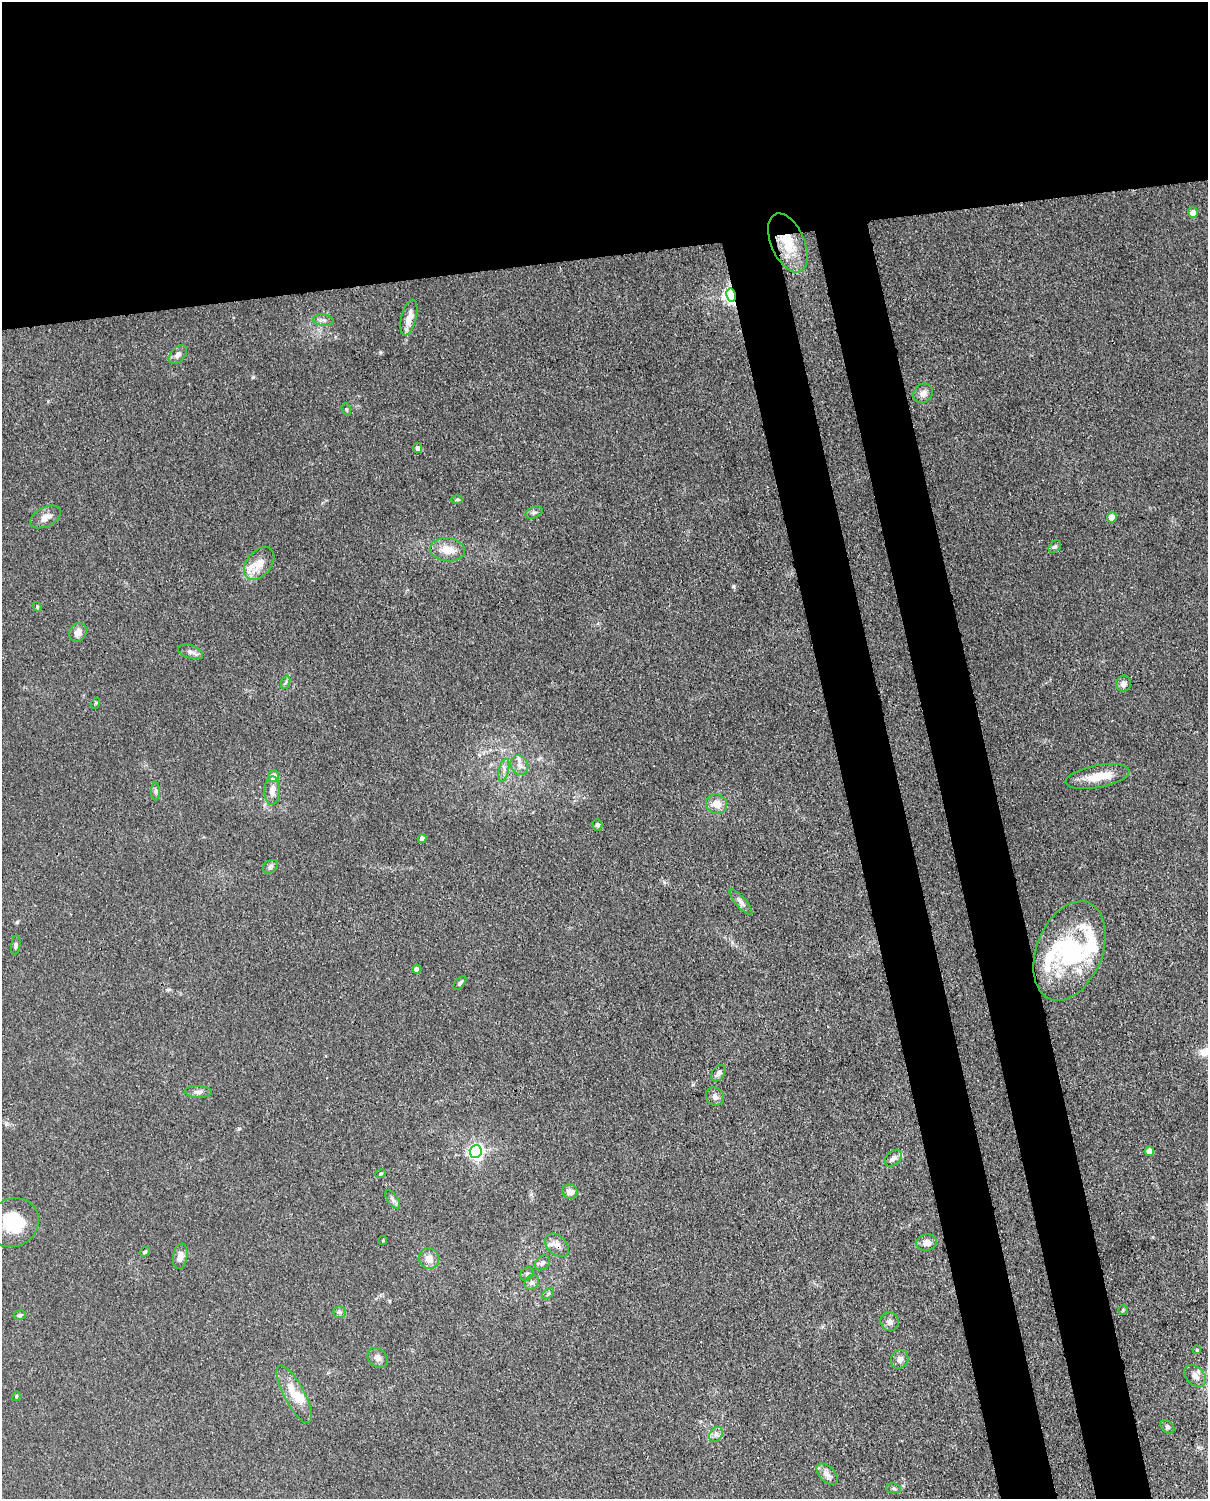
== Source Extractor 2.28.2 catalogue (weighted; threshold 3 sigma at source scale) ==
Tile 2 of 4 x 3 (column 2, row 1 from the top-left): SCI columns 1298-2503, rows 3150-4646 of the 5004 x 4912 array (HDU 1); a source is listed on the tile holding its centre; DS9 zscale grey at full resolution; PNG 1210 x 1501 px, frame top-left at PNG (2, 2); each listed source drawn as its Kron ellipse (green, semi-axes under 4 px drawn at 4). Shown black and unused: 25% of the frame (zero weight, under 3 of 4 exposures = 7% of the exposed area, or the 3 px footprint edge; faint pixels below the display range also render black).
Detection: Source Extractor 2.28.2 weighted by HDU 2 'WHT'; one run over the whole footprint, this tile lists its part. Background 0.0294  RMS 0.0028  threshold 0.0124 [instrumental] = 3 sigma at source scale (4.5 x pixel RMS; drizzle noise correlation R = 1.50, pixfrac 1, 0.05/0.05 arcsec/px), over >= 5 px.
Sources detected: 79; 2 inside a brighter object's white glare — neither listed nor drawn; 6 inside a brighter listed object's ellipse — not listed separately; the other 71 listed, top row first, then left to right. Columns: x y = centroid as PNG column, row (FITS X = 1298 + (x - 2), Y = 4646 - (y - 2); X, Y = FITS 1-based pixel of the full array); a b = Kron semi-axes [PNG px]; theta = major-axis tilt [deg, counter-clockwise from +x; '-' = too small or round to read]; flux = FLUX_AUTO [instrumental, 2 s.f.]
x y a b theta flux
1193 212 5 4 - 2.3
788 243 31 16 -66 9.4
731 295 7 4 -80 100
409 318 18 7 76 2.9
323 320 10 6 -9 0.92
178 354 11 7 45 1.3
923 393 10 9 - 1.8
346 409 6 4 -72 0.37
418 448 5 4 - 1.5
457 499 6 4 1 0.34
534 512 9 5 23 0.66
46 517 16 9 27 2.2
1112 517 5 4 - 4.5
1055 547 7 5 47 0.56
448 550 17 11 -6 4.4
259 563 19 12 50 4.3
37 607 5 3 - 0.32
78 632 10 8 58 2
190 652 13 6 -18 1.2
286 682 7 4 70 0.49
1123 684 8 7 - 1.6
96 703 5 3 - 0.27
519 765 10 8 -60 1.6
504 770 12 5 77 1.1
273 776 6 5 - 2.9
1098 777 32 11 11 6
156 791 9 4 -90 0.61
272 791 14 7 87 2
717 804 11 9 -24 3.1
597 825 6 5 - 0.63
422 839 4 4 - 1.6
270 867 8 6 35 0.77
741 902 16 5 -49 1.1
16 945 10 4 82 0.6
1069 951 52 33 68 28
416 969 4 4 - 1.7
460 983 8 4 49 0.56
718 1073 9 6 54 1.1
198 1092 13 6 -2 1.1
715 1096 9 8 - 1.3
1149 1151 5 4 - 3
476 1152 6 6 - 83
893 1158 10 6 44 1.5
381 1174 5 4 - 0.36
570 1192 8 7 - 1.8
393 1199 11 5 -55 0.85
13 1223 27 23 30 11
383 1241 4 2 - 0.24
927 1243 10 8 10 2.1
557 1245 14 9 -44 2.1
145 1252 5 4 - 0.45
180 1256 13 7 80 1.8
429 1259 10 10 - 2.5
542 1263 8 6 43 0.96
527 1274 7 6 - 0.67
532 1283 8 7 - 0.92
548 1294 7 3 37 0.4
1123 1310 5 5 - 0.36
339 1312 6 5 - 0.61
20 1315 6 4 16 0.46
890 1322 9 9 - 1.4
1197 1350 4 3 - 0.32
378 1358 11 9 -42 1.4
900 1359 9 8 - 1.4
1195 1376 13 8 -46 1.8
294 1394 32 10 -62 5.5
16 1396 5 3 - 0.32
1167 1427 8 5 -42 0.65
716 1434 8 6 55 1
827 1474 13 7 -45 1.5
893 1488 8 5 -7 0.55
Overlapping masked pixels (flux is a lower limit): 3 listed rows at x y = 788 243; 731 295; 557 1245
Unlisted compact peaks at least as high as the median listed source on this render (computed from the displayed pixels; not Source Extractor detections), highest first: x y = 733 586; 17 922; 380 352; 239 1128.